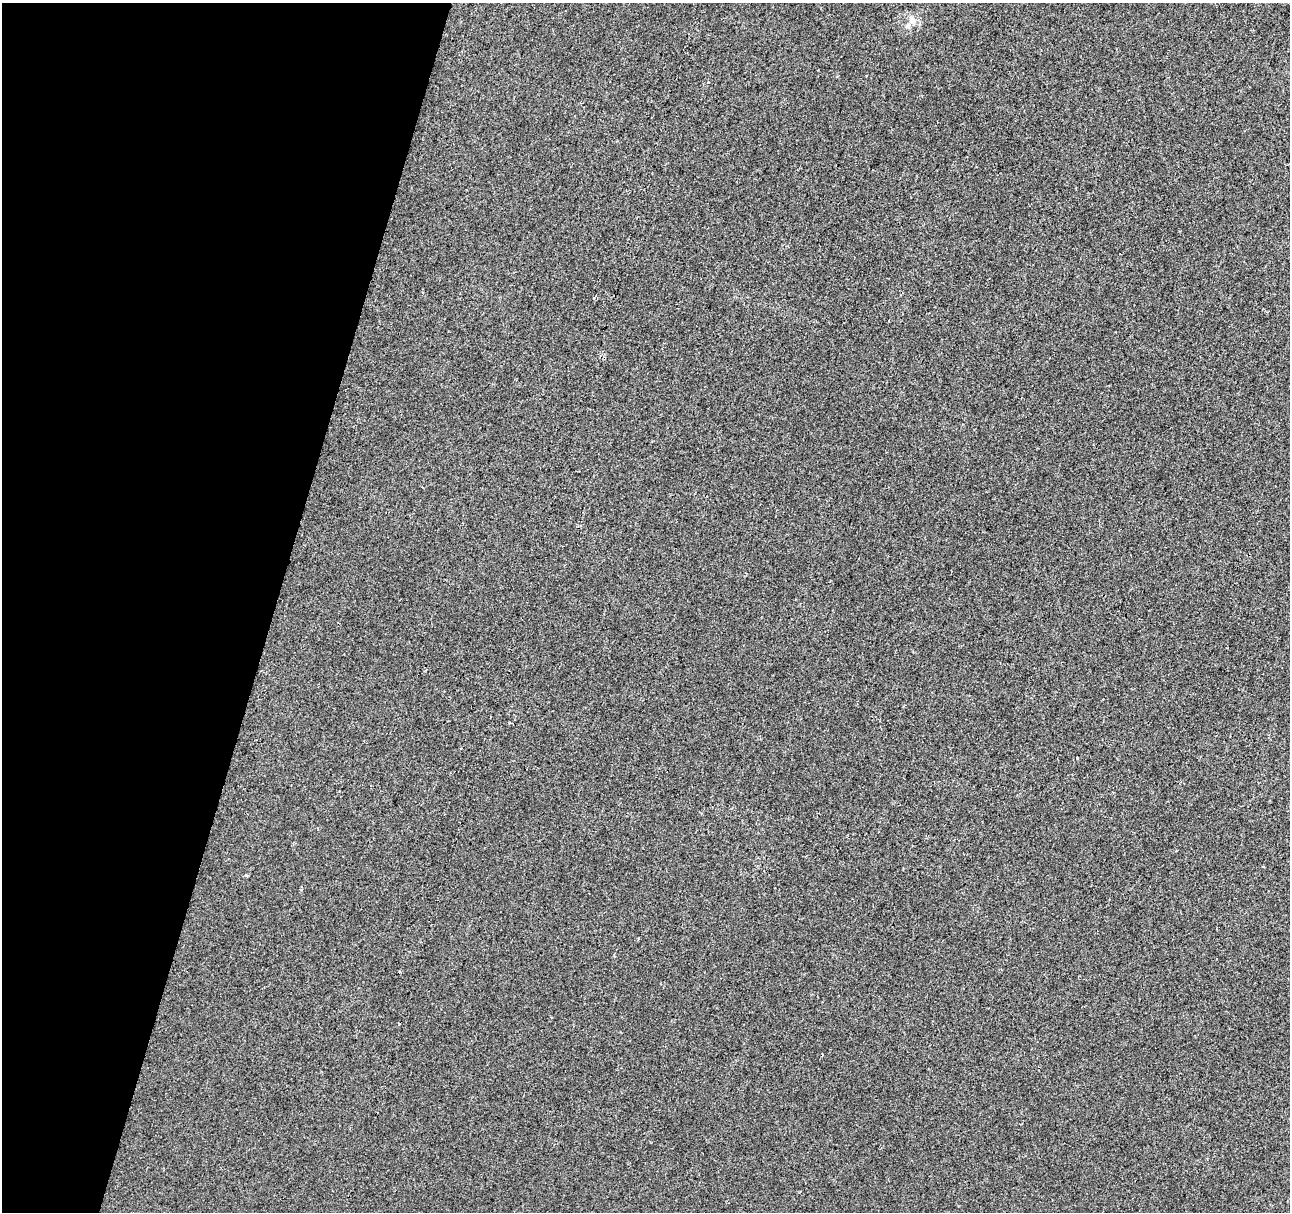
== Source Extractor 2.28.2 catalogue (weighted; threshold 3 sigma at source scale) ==
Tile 9 of 4 x 4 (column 1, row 3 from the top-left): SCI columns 1-1288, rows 1435-2644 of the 5178 x 5357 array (HDU 1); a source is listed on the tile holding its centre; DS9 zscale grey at full resolution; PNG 1292 x 1214 px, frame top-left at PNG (2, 3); no overlay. Shown black and unused: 21% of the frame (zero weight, under 2 of 3 exposures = <1% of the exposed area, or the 3 px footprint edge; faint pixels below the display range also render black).
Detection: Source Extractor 2.28.2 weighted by HDU 2 'WHT'; one run over the whole footprint, this tile lists its part. Background 0.00104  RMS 0.0048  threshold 0.0217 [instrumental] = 3 sigma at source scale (4.5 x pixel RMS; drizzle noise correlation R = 1.50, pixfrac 1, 0.0396/0.0396 arcsec/px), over >= 5 px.
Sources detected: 3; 1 cosmic-ray / hot-pixel residue — not listed; the other 2 listed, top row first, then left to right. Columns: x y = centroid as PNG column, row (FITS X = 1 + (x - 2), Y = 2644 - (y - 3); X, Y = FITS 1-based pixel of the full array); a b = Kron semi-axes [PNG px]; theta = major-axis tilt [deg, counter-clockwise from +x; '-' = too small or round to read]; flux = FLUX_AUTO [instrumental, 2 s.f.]
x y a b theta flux
912 20 11 9 -52 3.3
246 875 4 3 - 0.49